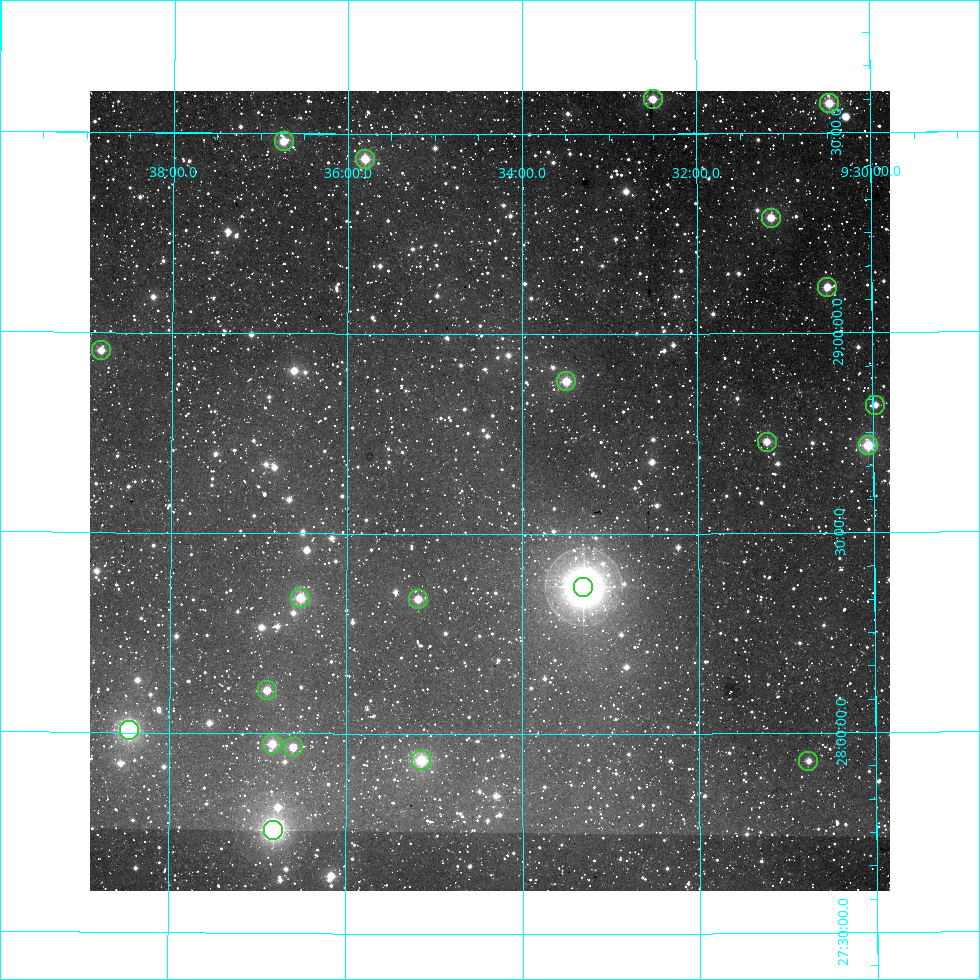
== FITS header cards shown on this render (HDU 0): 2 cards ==
NAXIS1  =                  800
NAXIS2  =                  800

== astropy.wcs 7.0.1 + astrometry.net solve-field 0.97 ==
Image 800 x 800 px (HDU 0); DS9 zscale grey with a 90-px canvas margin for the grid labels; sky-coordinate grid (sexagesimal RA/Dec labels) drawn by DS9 from the SOLVED WCS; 21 Tycho-2 reference stars matched to detected sources circled (green)
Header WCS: RA---AIT/DEC--AIT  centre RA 09:34:22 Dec +28:37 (143.59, +28.61 deg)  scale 9 arcsec/px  FOV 120.0' x 120.0'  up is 0 deg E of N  parity normal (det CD < 0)
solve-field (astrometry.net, Tycho-2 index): SOLVED blind (the header's WCS was not the basis of the solution)
Solved WCS: RA---TAN-SIP/DEC--TAN-SIP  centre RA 09:34:22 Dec +28:37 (143.59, +28.61 deg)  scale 9 arcsec/px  FOV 120.0' x 120.0'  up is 0 deg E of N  parity normal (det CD < 0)
Header WCS and blind solve agree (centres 0.61 arcsec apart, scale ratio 1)
Tycho-2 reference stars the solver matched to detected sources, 21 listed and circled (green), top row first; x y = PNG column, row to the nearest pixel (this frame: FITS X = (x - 90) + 1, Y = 800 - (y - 91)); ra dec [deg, ICRS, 3 dp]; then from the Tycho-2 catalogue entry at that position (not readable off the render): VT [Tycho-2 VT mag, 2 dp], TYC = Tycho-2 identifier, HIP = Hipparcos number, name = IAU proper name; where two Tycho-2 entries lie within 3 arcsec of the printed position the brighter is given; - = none
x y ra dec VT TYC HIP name
653 99 143.124 +29.587 9.43 1965-401-1 - -
829 103 142.617 +29.573 9.21 1965-389-1 46625 -
284 141 144.184 +29.480 9.45 1965-373-1 - -
365 159 143.950 +29.437 9.14 1965-473-1 - -
771 218 142.786 +29.289 9.02 1965-360-1 46694 -
827 287 142.626 +29.114 9.56 1965-1111-1 - -
101 350 144.704 +28.955 9.43 1965-802-1 - -
566 381 143.374 +28.881 8.86 1965-448-1 - -
875 405 142.492 +28.819 9.79 1965-685-1 - -
767 442 142.802 +28.728 10.16 1965-114-1 - -
868 445 142.513 +28.717 8.27 1965-310-1 46591 -
583 587 143.326 +28.368 6.52 1965-655-1 46891 -
300 598 144.131 +28.340 9.33 1965-735-1 - -
418 599 143.796 +28.337 9.20 1965-1075-1 - -
267 690 144.225 +28.107 9.68 1965-238-1 - -
129 730 144.615 +28.006 7.92 1965-1224-1 47311 -
272 744 144.208 +27.973 9.26 1965-764-1 47176 -
293 747 144.150 +27.965 9.47 1965-940-1 - -
421 760 143.786 +27.934 8.40 1965-68-1 - -
808 761 142.691 +27.930 10.15 1965-880-1 - -
273 830 144.204 +27.759 7.08 1965-828-1 47173 -